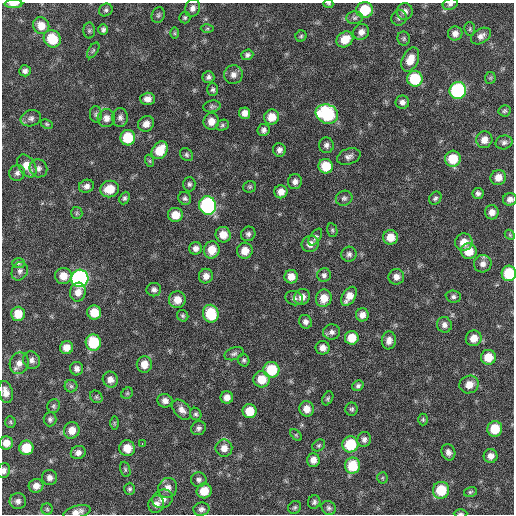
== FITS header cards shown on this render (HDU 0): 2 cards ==
NAXIS1  =                  512 / Axis length
NAXIS2  =                  512 / Axis length

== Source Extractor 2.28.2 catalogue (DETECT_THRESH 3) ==
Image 512 x 512 px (HDU 0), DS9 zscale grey, 1 PNG px = 1 image px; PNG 516 x 516 px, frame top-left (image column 1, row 512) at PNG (2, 3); each listed source drawn as its Kron ellipse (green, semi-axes under 4 px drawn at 4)
Background 89.7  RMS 10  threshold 31.2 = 3 sigma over >= 5 px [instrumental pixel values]
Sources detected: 193; all 193 listed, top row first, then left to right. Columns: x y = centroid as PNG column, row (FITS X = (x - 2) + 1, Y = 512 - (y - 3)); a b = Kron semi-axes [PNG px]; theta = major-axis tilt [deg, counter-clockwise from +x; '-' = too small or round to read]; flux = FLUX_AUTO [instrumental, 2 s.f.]
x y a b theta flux
13 4 9 4 1 4800
328 4 5 4 - 770
450 4 7 5 20 1700
193 8 9 7 64 3200
106 10 7 6 - 1600
365 10 8 8 - 23000
405 12 8 8 - 3300
158 15 8 6 67 1600
185 18 6 5 - 1200
355 18 8 6 2 2100
399 18 8 7 - 2100
41 26 9 8 - 8400
207 28 6 4 1 1100
470 29 7 5 -81 1200
103 30 5 5 - 1900
89 31 8 6 90 1400
361 32 8 7 - 4400
175 33 6 4 -90 810
455 33 7 7 - 3900
301 36 5 5 - 1100
481 36 11 7 31 3600
404 38 7 6 - 1400
52 39 9 8 - 22000
345 39 9 7 37 11000
93 50 9 4 57 1300
247 55 6 5 - 2000
410 60 13 8 66 8800
25 71 6 5 - 2400
233 75 9 9 - 3800
208 77 6 6 - 2000
490 78 6 5 - 1200
415 79 8 7 - 31000
213 90 6 5 - 1600
458 91 8 8 - 92000
148 99 7 6 - 4100
402 102 7 6 - 2800
212 106 9 6 9 1500
505 111 6 5 - 1300
245 113 6 5 - 4200
96 114 8 6 -88 1700
327 114 11 9 -20 61000
120 117 9 8 - 2800
272 117 7 7 - 9200
31 118 10 8 18 2900
106 118 9 8 - 4500
211 121 8 7 - 6400
47 124 6 4 -27 950
146 124 8 7 - 4500
222 125 6 5 - 1400
264 130 6 6 - 2400
128 138 7 7 - 24000
484 140 8 8 - 5800
504 142 8 7 - 2300
326 145 8 7 - 2500
160 150 9 7 54 15000
279 150 7 6 - 2800
186 155 7 5 -47 1600
349 156 12 7 17 3000
453 159 8 8 - 17000
150 161 6 4 -71 910
27 166 12 8 -57 9400
326 166 7 7 - 16000
38 168 9 8 - 3100
17 173 8 7 - 2500
498 177 8 7 - 6400
295 182 7 7 - 3100
189 184 7 6 - 1700
86 186 8 6 19 2900
250 187 6 6 - 1200
110 189 9 8 - 12000
281 192 6 6 - 5300
478 193 5 5 - 2000
125 198 6 5 - 1600
185 198 7 6 - 1900
344 198 8 7 - 2000
435 198 7 5 54 1600
510 199 7 6 - 3000
208 205 9 8 - 120000
492 212 7 7 - 4500
77 213 6 5 - 1300
175 215 7 7 - 9600
332 230 7 5 -77 1200
248 234 7 7 - 2200
223 235 8 7 - 8000
510 235 6 4 -47 860
315 237 9 5 56 1700
390 237 7 7 - 9200
464 242 9 8 - 7800
310 244 9 8 - 4800
196 248 6 6 - 3200
212 250 8 7 - 11000
245 251 8 8 - 7600
469 251 8 8 - 12000
349 254 7 7 - 2400
19 263 6 5 - 1100
483 264 9 8 - 3800
20 271 9 8 - 2900
509 273 8 7 - 30000
324 275 7 6 - 2100
63 276 8 8 - 8700
206 276 7 7 - 4400
291 277 7 6 - 6700
396 277 8 8 - 4400
80 278 9 8 - 190000
154 290 7 6 - 2500
78 292 9 8 - 5600
349 296 10 6 59 7000
302 297 8 7 - 4900
453 297 7 6 - 1800
294 298 9 7 -17 2200
324 298 9 8 - 9700
177 300 8 8 - 8500
94 312 7 7 - 13000
18 314 7 7 - 11000
211 314 9 7 -71 26000
362 315 6 6 - 4100
183 316 6 5 - 1300
305 322 7 6 - 2600
444 325 8 7 - 3100
332 332 8 7 - 2700
352 338 7 6 - 12000
474 338 8 7 - 7800
389 340 9 7 81 4300
93 342 8 7 - 28000
66 348 6 6 - 6700
323 348 7 7 - 4300
234 354 10 6 20 2100
488 357 7 7 - 11000
32 360 9 8 - 3200
244 360 6 5 - 1400
19 363 11 9 69 4800
144 364 8 7 - 7900
77 369 7 6 - 3000
271 370 8 8 - 24000
110 379 8 7 - 4300
261 379 8 8 - 13000
469 385 10 8 26 7300
71 386 6 6 - 1600
358 386 6 5 - 1700
6 392 11 7 -76 4800
127 393 6 5 - 1000
96 397 7 5 -45 1300
227 397 6 6 - 4800
328 398 7 5 61 1200
165 401 7 6 - 3700
54 406 7 6 - 1500
306 409 8 7 - 6000
352 409 6 6 - 1500
182 410 11 7 -49 4300
250 411 7 7 - 13000
196 414 6 5 - 1500
50 419 7 6 - 1900
423 419 6 5 - 1100
10 422 6 5 - 1000
114 423 6 4 -90 1000
199 428 7 6 - 2100
495 429 8 7 - 16000
72 430 8 7 - 7700
296 435 7 4 -46 990
364 439 7 7 - 2600
6 443 6 6 - 6100
142 444 3 2 - 2600
350 444 8 8 - 26000
319 445 7 5 37 1200
26 448 7 7 - 17000
127 448 8 7 - 9300
224 448 8 8 - 5800
78 452 7 6 - 3200
448 452 8 6 -68 3100
491 456 7 7 - 4200
313 460 7 6 - 4800
353 466 8 7 - 22000
125 469 8 5 -72 1200
4 471 8 6 73 2500
49 477 7 7 - 3400
382 478 5 5 - 990
199 480 7 7 - 2400
36 486 7 7 - 4500
168 488 10 9 - 5100
130 489 6 5 - 1300
441 490 8 8 - 23000
204 491 7 7 - 11000
470 492 6 5 - 1100
163 499 10 9 - 5500
18 501 8 8 - 3000
314 502 7 6 - 1700
156 504 9 7 69 4000
295 507 7 6 - 1300
329 508 7 6 - 1800
47 509 6 5 - 1200
201 509 8 6 12 2500
77 512 14 6 14 4800
460 513 7 3 0 950
At the frame edge (FLAGS 8, measured only in part): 8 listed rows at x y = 13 4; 328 4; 450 4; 510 199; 509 273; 4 471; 77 512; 460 513